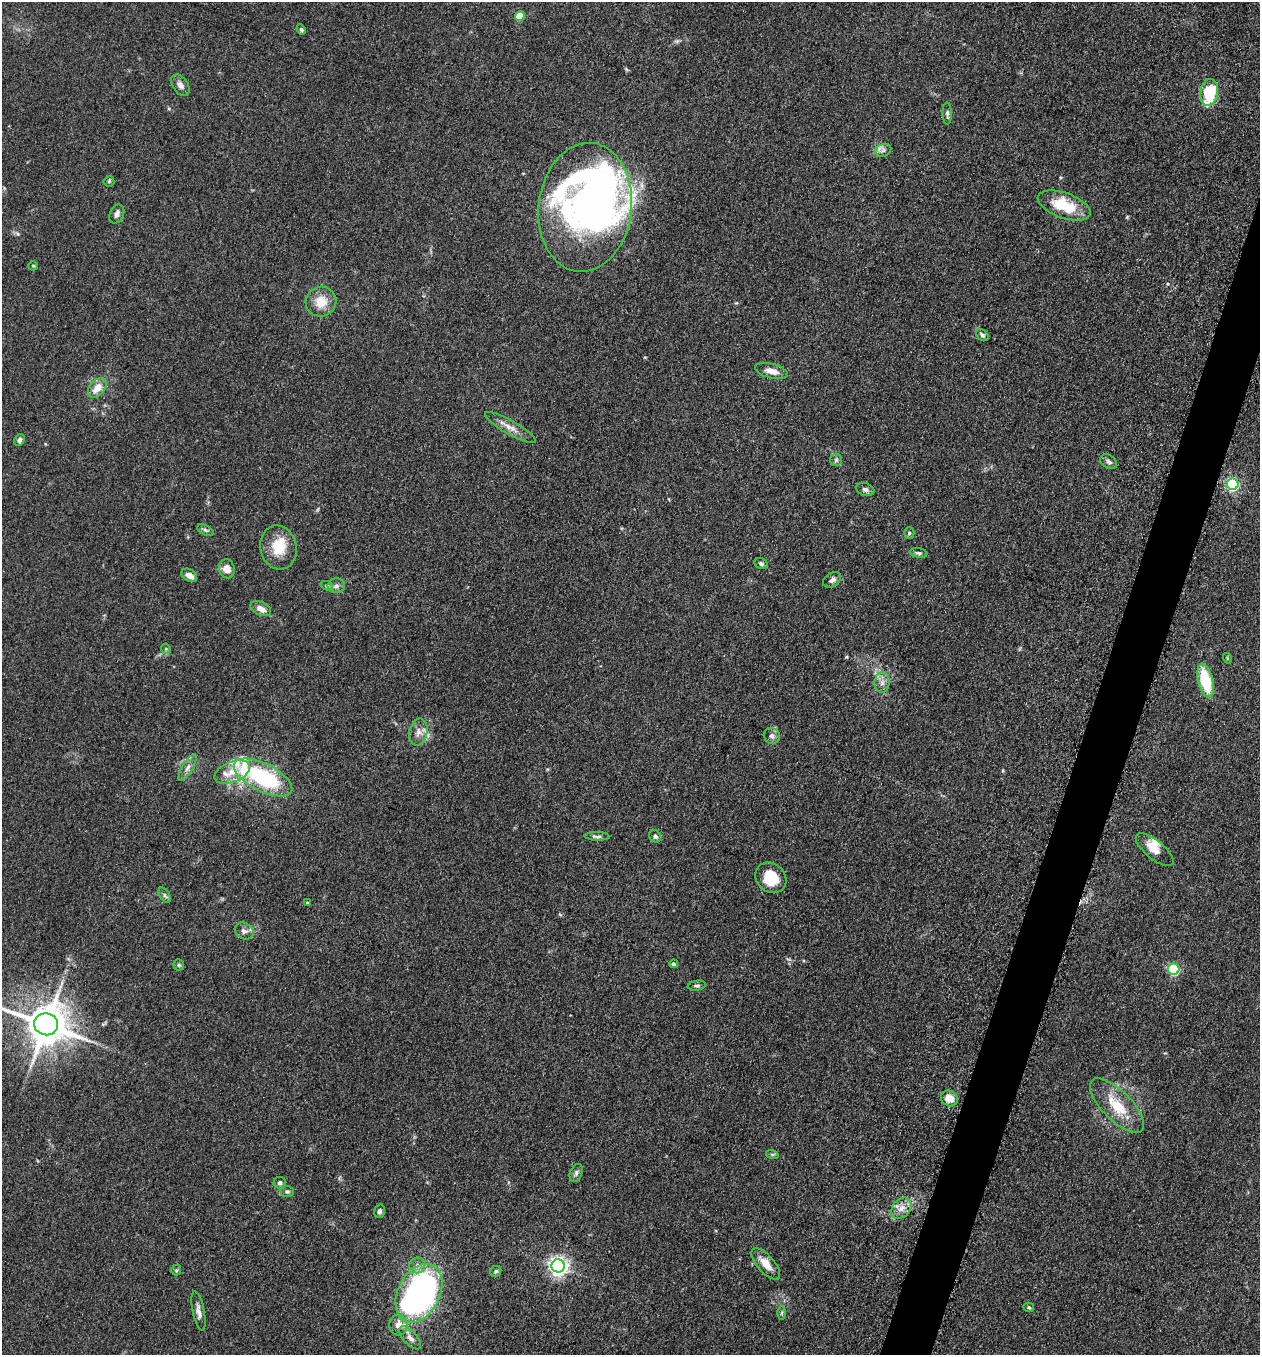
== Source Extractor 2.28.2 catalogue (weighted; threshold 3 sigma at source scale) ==
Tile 10 of 4 x 4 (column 2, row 3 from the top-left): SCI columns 1455-2712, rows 1370-2722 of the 5507 x 5462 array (HDU 1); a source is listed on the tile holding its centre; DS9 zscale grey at full resolution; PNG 1262 x 1357 px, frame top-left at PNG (2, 2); each listed source drawn as its Kron ellipse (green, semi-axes under 4 px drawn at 4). Shown black and unused: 3% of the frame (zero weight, under 3 of 5 exposures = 3% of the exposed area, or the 3 px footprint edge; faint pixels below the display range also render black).
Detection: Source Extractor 2.28.2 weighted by HDU 2 'WHT'; one run over the whole footprint, this tile lists its part. Background 0.0767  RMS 0.0066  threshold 0.0296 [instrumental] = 3 sigma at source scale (4.5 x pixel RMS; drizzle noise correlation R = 1.50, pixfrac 1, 0.05/0.05 arcsec/px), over >= 5 px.
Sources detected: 83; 6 inside a brighter object's white glare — neither listed nor drawn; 5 inside a brighter listed object's ellipse — not listed separately; the other 72 listed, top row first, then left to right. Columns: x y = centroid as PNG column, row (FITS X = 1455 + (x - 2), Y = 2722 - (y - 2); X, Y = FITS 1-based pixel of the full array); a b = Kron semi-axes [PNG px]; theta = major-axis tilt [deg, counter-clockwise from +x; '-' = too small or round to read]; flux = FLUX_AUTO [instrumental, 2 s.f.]
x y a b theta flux
520 16 5 4 - 16
301 29 5 4 - 1.1
180 85 12 7 -58 3.2
1209 92 14 8 81 38
947 113 11 4 -89 1.6
883 150 8 6 23 2.3
109 181 5 5 - 0.94
1064 205 28 12 -20 25
585 207 64 46 83 200
117 214 10 7 64 2.9
33 266 5 4 - 0.8
321 302 15 15 - 12
982 335 7 5 -42 1.7
771 371 17 7 -14 6.2
97 388 11 7 49 8.1
510 428 29 7 -29 6.4
20 440 6 5 - 1.9
836 460 6 6 - 1.3
1109 462 9 6 -32 2.1
1233 484 6 5 - 94
865 490 9 6 -19 2.3
205 530 9 5 -27 1.6
909 533 5 5 - 1.1
278 547 22 18 -76 17
919 553 9 4 -10 1.4
761 563 7 5 -27 1.7
227 569 9 8 - 6.3
189 575 8 5 -34 4.8
832 580 10 6 33 3.1
327 586 6 4 -18 1.1
336 586 9 7 6 2.7
261 609 11 6 -24 5.3
166 649 5 4 - 0.89
1227 658 5 3 - 0.62
1206 681 17 7 -76 31
882 683 10 7 -89 3.5
418 732 13 9 79 4.5
772 736 8 7 - 2.7
187 768 15 5 59 3.4
232 772 19 10 22 9.7
263 777 32 14 -27 67
597 836 12 4 -2 1.8
655 836 6 5 - 1.8
1155 850 23 9 -39 8
771 878 16 14 -41 19
165 895 8 5 -57 1.5
307 903 4 3 - 0.92
244 931 10 8 -28 3.3
674 964 4 4 - 1.5
179 965 5 5 - 1.1
1174 969 6 5 - 68
697 986 9 5 9 1.4
46 1024 12 11 - 2400
949 1098 8 7 - 8.2
1117 1106 35 14 -45 21
772 1154 6 4 -18 1
576 1173 9 6 68 2
280 1183 6 6 - 1.8
287 1192 6 5 - 1.5
901 1208 12 8 49 5.3
380 1211 7 5 73 1.6
766 1264 19 8 -49 8.4
417 1265 8 8 - 3.3
558 1266 7 6 - 320
176 1270 5 5 - 0.94
496 1271 6 5 - 1.3
419 1293 31 21 63 210
1029 1307 5 4 - 0.99
198 1311 20 5 -77 3.7
781 1313 6 4 89 1.1
398 1325 10 9 - 5.9
410 1338 14 6 -47 3.6
Isophote crosses this tile's border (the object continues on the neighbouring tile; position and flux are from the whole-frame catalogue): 1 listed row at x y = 46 1024